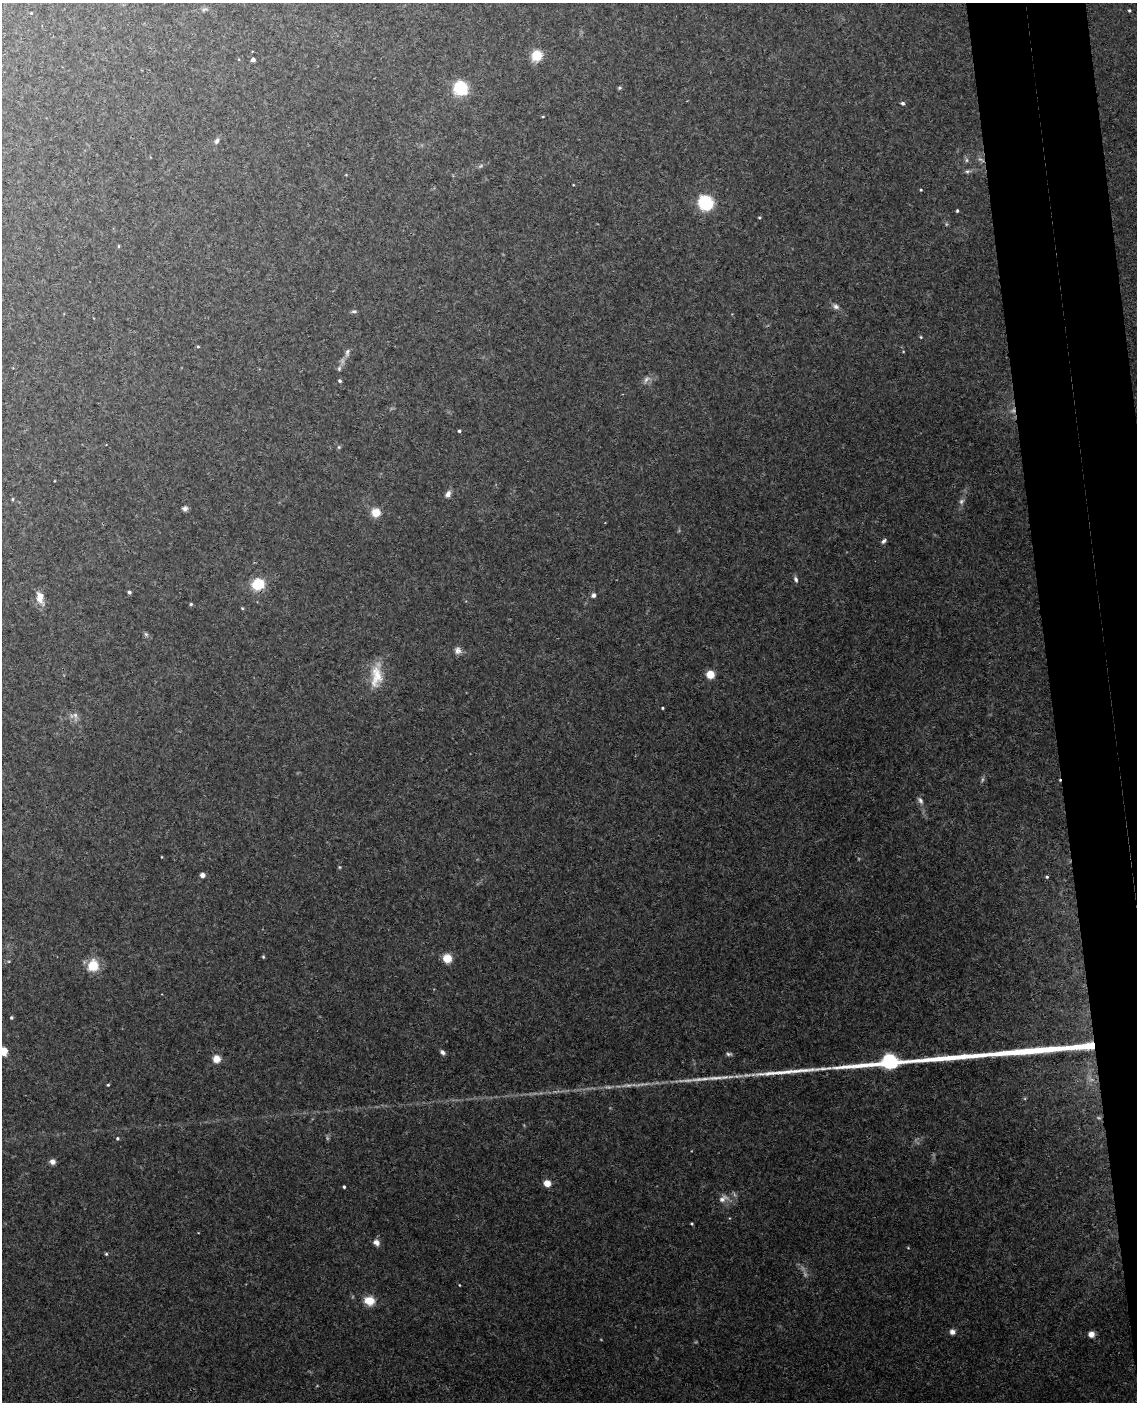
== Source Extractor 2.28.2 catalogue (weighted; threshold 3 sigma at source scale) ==
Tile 6 of 4 x 3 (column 2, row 2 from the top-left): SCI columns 1193-2327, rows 1643-3042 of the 4652 x 4581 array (HDU 1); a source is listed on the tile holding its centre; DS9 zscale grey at full resolution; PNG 1139 x 1404 px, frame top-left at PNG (2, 3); no overlay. Shown black and unused: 7% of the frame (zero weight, under 3 of 4 exposures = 6% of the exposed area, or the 3 px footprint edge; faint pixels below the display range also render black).
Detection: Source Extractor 2.28.2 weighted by HDU 2 'WHT'; one run over the whole footprint, this tile lists its part. Background 0.0392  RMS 0.004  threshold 0.0181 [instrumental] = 3 sigma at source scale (4.5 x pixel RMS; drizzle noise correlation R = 1.50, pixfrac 1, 0.05/0.05 arcsec/px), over >= 5 px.
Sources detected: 87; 7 too faint to see at this stretch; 3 long thin detections or spike segments (spike, bleed or trail) — not listed; the other 77 listed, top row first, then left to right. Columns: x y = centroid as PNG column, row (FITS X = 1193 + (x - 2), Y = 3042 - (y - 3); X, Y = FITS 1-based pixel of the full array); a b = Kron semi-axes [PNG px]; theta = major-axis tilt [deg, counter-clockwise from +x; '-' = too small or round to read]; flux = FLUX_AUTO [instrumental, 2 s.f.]
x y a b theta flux
204 9 9 4 13 0.88
1129 10 4 4 - 0.57
31 13 3 2 - 0.28
537 55 8 8 - 11
253 60 4 4 - 1.8
460 88 8 8 - 32
620 88 6 4 1 0.59
903 103 5 4 - 0.99
543 116 4 2 - 0.33
217 141 8 6 64 1.2
966 160 6 4 90 0.79
967 171 8 5 18 1
573 185 3 3 - 0.28
921 190 4 3 - 0.37
705 203 8 8 - 51
957 211 3 3 - 0.64
759 217 4 3 - 0.47
118 246 5 3 - 0.4
836 306 10 7 -33 1.7
354 311 7 4 0 0.82
921 337 4 4 - 0.43
198 347 4 3 - 0.45
347 353 14 6 77 1.9
339 369 7 5 88 0.87
646 379 12 7 44 2
340 381 4 3 - 0.76
459 431 4 4 - 0.72
339 447 5 5 - 0.58
54 481 2 2 - 0.26
448 494 8 6 58 2.3
13 499 5 3 - 0.46
961 501 8 7 - 1.4
185 508 7 6 - 1.3
376 512 7 7 - 7.5
884 541 7 5 46 1
796 579 8 5 -75 1.1
258 584 8 7 - 21
129 592 4 3 - 0.97
593 595 5 5 - 1.4
40 597 17 9 -77 4.4
191 604 4 4 - 0.55
242 608 5 4 - 0.41
146 634 7 5 -67 0.83
458 650 10 9 - 2
710 674 7 7 - 6.1
376 675 35 14 85 10
662 708 3 3 - 0.51
75 715 16 8 -85 2.3
920 800 11 6 -56 1.6
162 857 4 2 - 0.29
339 867 5 4 - 0.45
202 875 5 5 - 1.8
1047 877 5 4 - 0.62
263 957 5 3 - 0.47
447 958 7 7 - 8.1
93 966 9 8 - 13
11 1018 4 4 - 0.62
1086 1046 25 6 6 19
3 1051 9 8 - 5.9
442 1052 7 5 -48 1.2
729 1054 8 4 -5 0.91
216 1059 7 7 - 4.3
887 1062 42 9 7 51
108 1085 4 3 - 0.47
117 1138 4 4 - 0.65
52 1161 6 6 - 1.8
547 1183 6 6 - 4.9
344 1187 3 3 - 0.61
723 1198 17 11 29 3.8
692 1224 3 3 - 0.43
376 1243 9 7 -41 2
908 1248 4 2 - 0.3
106 1254 5 4 - 0.52
459 1285 3 3 - 0.29
369 1301 13 11 -13 5.7
952 1332 7 7 - 1.7
1091 1334 6 6 - 2.5
Overlapping masked pixels (flux is a lower limit): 1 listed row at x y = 1086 1046
Isophote crosses this tile's border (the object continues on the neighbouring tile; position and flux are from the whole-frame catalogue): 1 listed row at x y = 3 1051